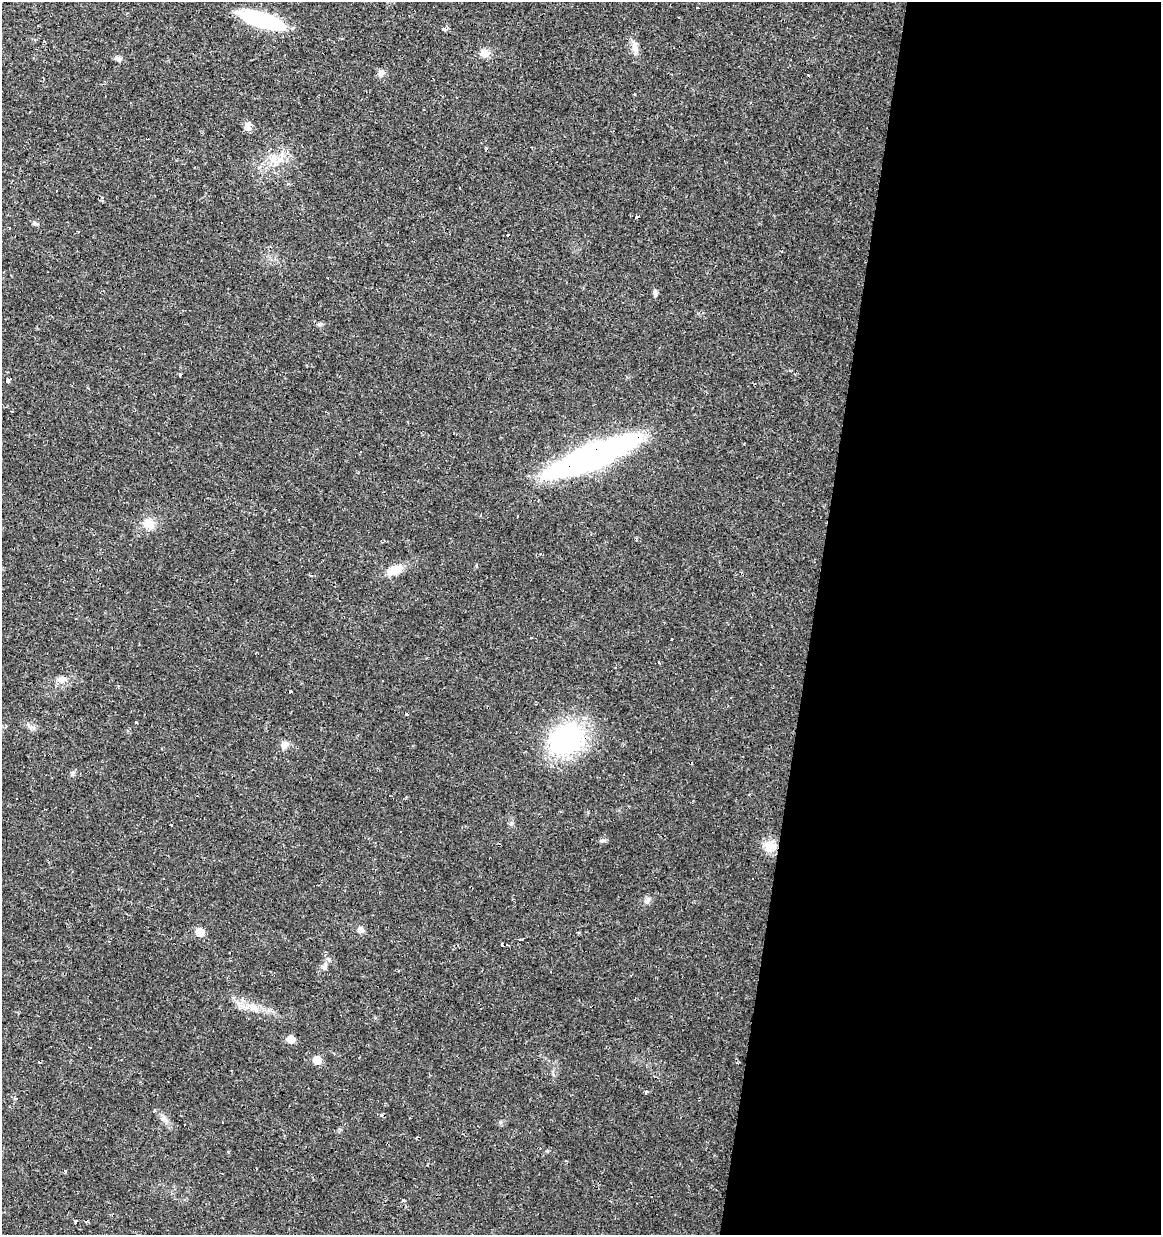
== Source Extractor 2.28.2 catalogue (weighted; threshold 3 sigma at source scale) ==
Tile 12 of 4 x 4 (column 4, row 3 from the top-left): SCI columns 3762-4920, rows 1234-2466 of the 5143 x 4939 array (HDU 1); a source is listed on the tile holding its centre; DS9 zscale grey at full resolution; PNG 1163 x 1237 px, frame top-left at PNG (2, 2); no overlay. Shown black and unused: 30% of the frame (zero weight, under 2 of 3 exposures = <1% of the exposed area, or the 3 px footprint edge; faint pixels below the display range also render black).
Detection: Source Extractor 2.28.2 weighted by HDU 2 'WHT'; one run over the whole footprint, this tile lists its part. Background 0.0131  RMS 0.0031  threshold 0.0138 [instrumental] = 3 sigma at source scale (4.5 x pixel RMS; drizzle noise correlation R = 1.50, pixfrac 1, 0.0396/0.0396 arcsec/px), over >= 5 px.
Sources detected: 72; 21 cosmic-ray / hot-pixel residue — not listed; the other 51 listed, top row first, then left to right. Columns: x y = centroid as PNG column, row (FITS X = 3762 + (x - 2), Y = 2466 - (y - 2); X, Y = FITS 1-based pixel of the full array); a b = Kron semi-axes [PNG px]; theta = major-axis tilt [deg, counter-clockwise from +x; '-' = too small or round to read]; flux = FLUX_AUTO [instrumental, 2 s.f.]
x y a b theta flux
261 20 40 12 -17 35
445 29 5 4 - 1.3
635 49 13 6 -66 1.8
485 53 14 10 -21 2.2
118 59 9 6 -32 0.99
381 73 9 7 28 1.4
247 126 12 9 64 1.6
273 159 13 6 -87 2.1
637 218 4 3 - 30
35 223 7 5 -20 0.6
79 231 3 3 - 4.4
655 293 7 6 - 0.83
320 324 7 5 1 0.75
8 381 3 3 - 5.7
592 456 70 16 22 150
148 523 19 13 -3 3.9
395 570 23 11 24 4.4
531 638 3 3 - 0.6
672 640 3 2 - 0.54
658 663 3 3 - 3.5
61 679 14 7 13 1.8
407 714 4 3 - 0.28
135 723 3 3 - 3.4
30 727 9 6 -30 1.1
567 739 41 33 33 40
284 745 11 9 37 1.7
72 774 8 5 62 0.71
171 825 3 3 - 0.48
400 832 3 3 - 0.52
603 841 10 4 -4 0.65
770 846 16 14 11 4
72 872 3 2 - 0.18
648 900 11 7 50 1.2
360 930 8 7 - 1.7
200 932 6 5 - 8.6
521 940 4 3 - 1.5
502 945 3 3 - 2
507 945 3 3 - 0.71
324 967 6 6 - 0.81
550 971 3 3 - 5.6
254 1007 11 10 - 2.4
291 1039 5 5 - 5.5
90 1047 3 3 - 0.53
317 1060 5 5 - 7.4
39 1062 4 2 - 0.4
646 1092 4 4 - 0.41
15 1098 3 3 - 1.8
154 1111 3 3 - 1.6
500 1122 6 4 89 0.47
403 1200 4 3 - 0.42
75 1221 4 4 - 0.55
Overlapping masked pixels (flux is a lower limit): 2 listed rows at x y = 637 218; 592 456
Unlisted compact peaks at least as high as the median listed source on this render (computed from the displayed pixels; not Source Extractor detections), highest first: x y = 511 823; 329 959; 269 1010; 164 1118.